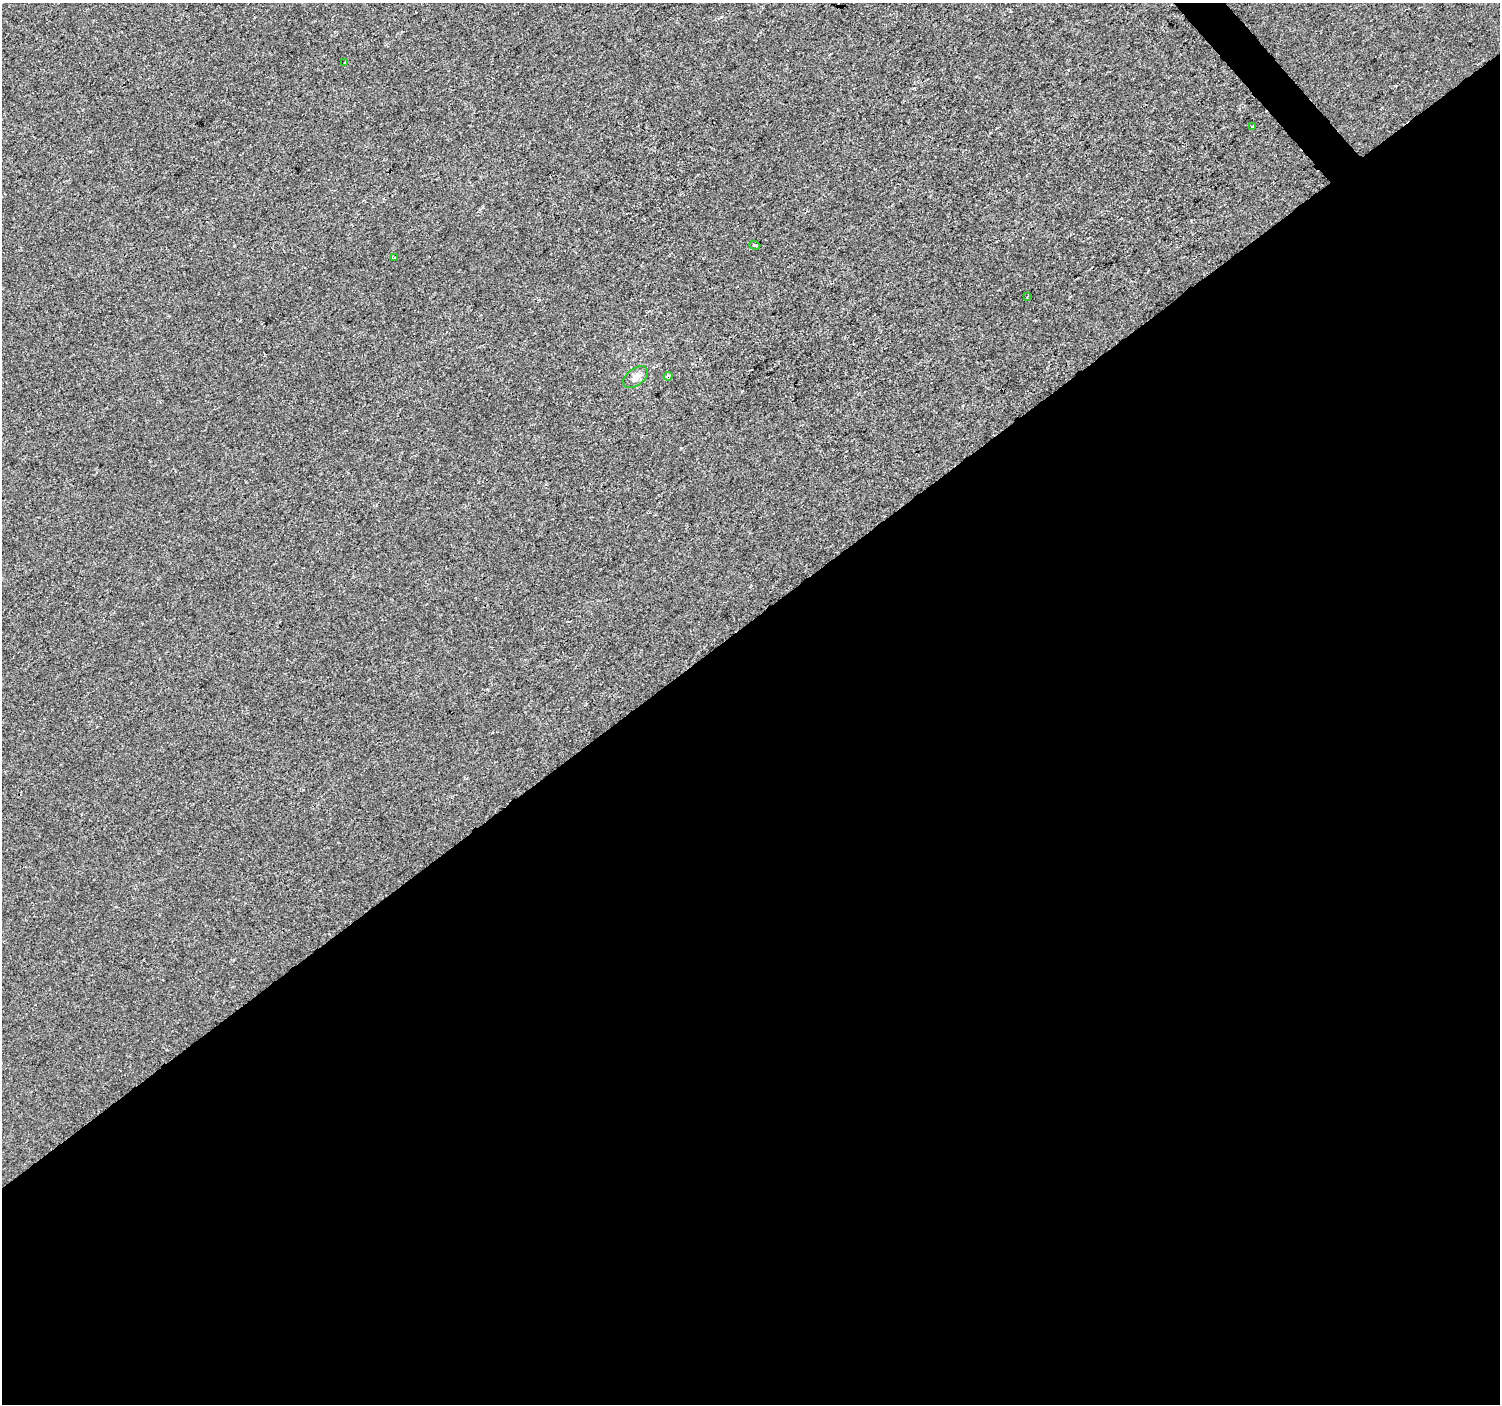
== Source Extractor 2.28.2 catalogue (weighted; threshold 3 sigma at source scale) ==
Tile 15 of 4 x 4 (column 3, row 4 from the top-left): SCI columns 3003-4500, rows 205-1606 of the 6000 x 5953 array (HDU 1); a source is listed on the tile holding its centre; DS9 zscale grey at full resolution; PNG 1502 x 1406 px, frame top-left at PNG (2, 3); each listed source drawn as its Kron ellipse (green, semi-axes under 4 px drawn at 4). Shown black and unused: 56% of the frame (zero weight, under 2 of 3 exposures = <1% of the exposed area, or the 3 px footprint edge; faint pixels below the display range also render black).
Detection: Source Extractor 2.28.2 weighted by HDU 2 'WHT'; one run over the whole footprint, this tile lists its part. Background -4.67e-05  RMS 0.0042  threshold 0.0187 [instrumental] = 3 sigma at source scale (4.5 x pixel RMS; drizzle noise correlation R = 1.50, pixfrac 1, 0.0396/0.0396 arcsec/px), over >= 5 px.
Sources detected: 7; all 7 listed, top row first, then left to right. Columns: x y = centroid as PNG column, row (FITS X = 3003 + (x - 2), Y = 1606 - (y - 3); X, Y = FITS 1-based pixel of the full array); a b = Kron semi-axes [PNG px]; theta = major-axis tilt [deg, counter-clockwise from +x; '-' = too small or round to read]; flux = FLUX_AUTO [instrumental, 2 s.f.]
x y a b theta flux
345 63 3 3 - 0.83
1253 126 4 3 - 1.5
755 245 5 4 - 0.62
394 258 4 2 - 0.38
1027 297 3 2 - 0.33
668 376 4 4 - 1.4
636 377 14 8 38 2.7
Overlapping masked pixels (flux is a lower limit): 1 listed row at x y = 668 376